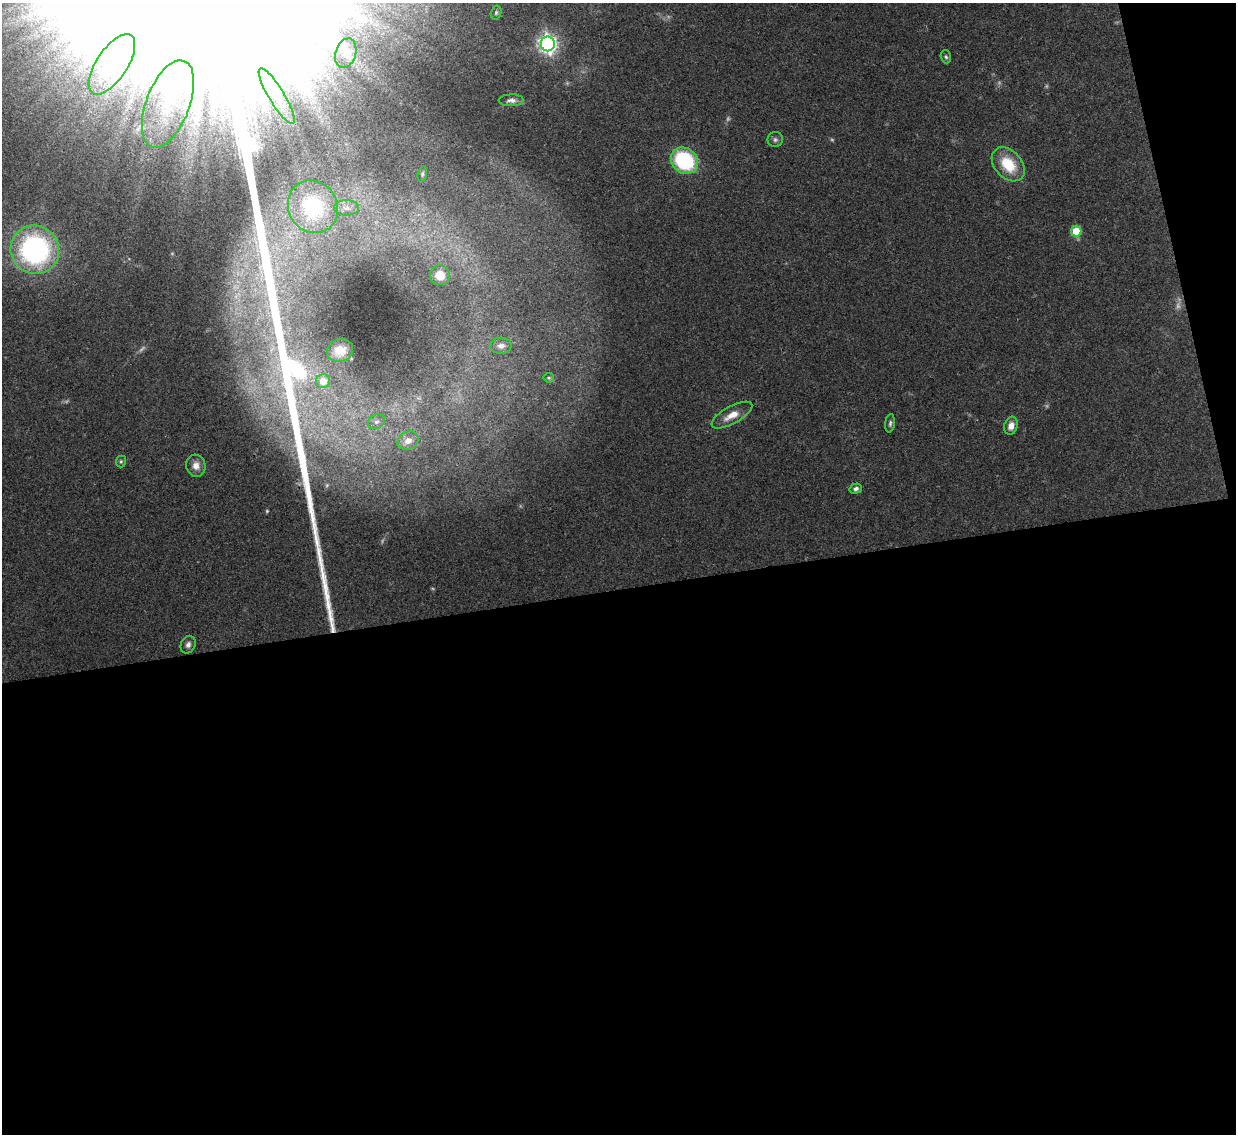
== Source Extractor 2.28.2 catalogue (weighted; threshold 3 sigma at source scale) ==
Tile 16 of 4 x 4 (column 4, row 4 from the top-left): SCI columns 3704-4937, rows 139-1270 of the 4937 x 4921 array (HDU 1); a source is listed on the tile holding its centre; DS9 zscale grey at full resolution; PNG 1238 x 1136 px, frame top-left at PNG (2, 3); each listed source drawn as its Kron ellipse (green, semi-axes under 4 px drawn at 4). Shown black and unused: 50% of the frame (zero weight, under 3 of 4 exposures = <1% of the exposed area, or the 3 px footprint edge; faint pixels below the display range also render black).
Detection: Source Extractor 2.28.2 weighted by HDU 2 'WHT'; one run over the whole footprint, this tile lists its part. Background 0.0961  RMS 0.0062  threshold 0.028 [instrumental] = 3 sigma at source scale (4.5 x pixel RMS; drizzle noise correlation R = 1.50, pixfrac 1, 0.05/0.05 arcsec/px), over >= 5 px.
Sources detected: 38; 7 too faint to see at this stretch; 1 inside a brighter object's white glare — neither listed nor drawn; the other 30 listed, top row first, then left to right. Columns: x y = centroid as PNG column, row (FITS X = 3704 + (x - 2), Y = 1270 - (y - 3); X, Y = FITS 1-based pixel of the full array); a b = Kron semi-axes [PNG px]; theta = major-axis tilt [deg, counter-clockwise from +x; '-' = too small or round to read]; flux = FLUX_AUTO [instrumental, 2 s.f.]
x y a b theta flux
496 13 7 5 74 1.2
548 44 7 7 - 310
346 53 15 10 72 5.9
946 57 7 5 -73 1.2
112 64 35 15 56 27
277 96 32 7 -59 11
511 100 12 6 1 2.5
168 104 46 21 69 40
775 140 7 7 - 1.7
684 161 14 12 -39 59
1008 164 19 13 -48 20
422 174 8 4 77 1.1
313 207 27 24 -59 46
346 208 12 7 0 4
1076 231 5 5 - 20
35 250 25 24 - 120
440 275 10 10 - 11
501 346 10 8 2 3.1
340 351 13 11 15 7.4
549 378 5 5 - 0.83
323 381 7 7 - 8.2
732 415 23 8 29 8.7
376 422 9 7 30 2.4
890 423 9 5 84 1.4
1011 426 9 6 74 4.4
408 441 11 8 26 5.2
121 461 6 5 - 1
196 466 11 9 -75 4.8
856 489 6 5 - 1.9
188 645 9 7 65 2.4
Unlisted compact peaks at least as high as the median listed source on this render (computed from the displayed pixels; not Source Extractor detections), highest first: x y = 331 619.